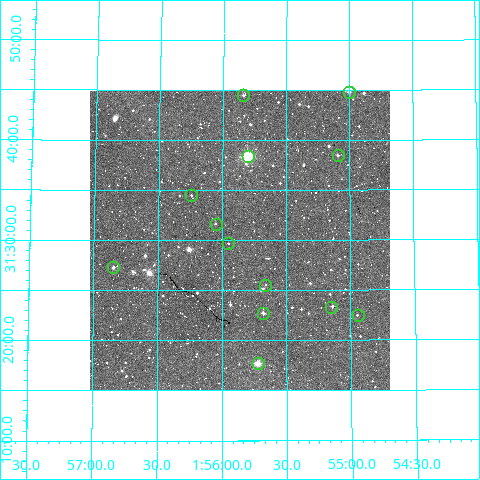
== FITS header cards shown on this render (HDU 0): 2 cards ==
NAXIS1  =                  300
NAXIS2  =                  300

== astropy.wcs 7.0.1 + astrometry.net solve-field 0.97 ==
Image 300 x 300 px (HDU 0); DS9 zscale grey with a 90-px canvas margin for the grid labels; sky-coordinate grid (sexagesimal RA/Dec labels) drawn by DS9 from the SOLVED WCS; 13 Tycho-2 reference stars matched to detected sources circled (green)
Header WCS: RA---TAN/DEC--TAN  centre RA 01:55:52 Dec +31:30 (28.97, +31.50 deg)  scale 6 arcsec/px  FOV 30.0' x 30.0'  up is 0 deg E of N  parity normal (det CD < 0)
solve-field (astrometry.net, Tycho-2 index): VERIFIED the header's WCS against the Tycho-2 star catalogue (13 matches, 0 conflicts) and refined it, rather than solving blind
Solved WCS: RA---TAN-SIP/DEC--TAN-SIP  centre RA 01:55:52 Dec +31:30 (28.97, +31.50 deg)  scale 6 arcsec/px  FOV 30.0' x 30.0'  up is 0 deg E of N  parity normal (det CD < 0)
The solver's refit moves the header's centre by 2.9 arcsec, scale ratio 0.9992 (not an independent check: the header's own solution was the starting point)
Tycho-2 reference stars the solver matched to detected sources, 13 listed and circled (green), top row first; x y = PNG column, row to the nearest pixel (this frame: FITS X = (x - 90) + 1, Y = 300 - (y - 91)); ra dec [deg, ICRS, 3 dp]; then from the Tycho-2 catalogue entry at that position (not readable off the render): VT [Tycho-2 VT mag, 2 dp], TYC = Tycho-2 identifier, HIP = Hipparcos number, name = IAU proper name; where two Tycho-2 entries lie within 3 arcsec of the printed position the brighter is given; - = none
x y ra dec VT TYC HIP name
349 92 28.750 +31.746 11.13 2307-378-1 - -
243 95 28.960 +31.741 11.92 2307-324-1 - -
338 155 28.773 +31.641 11.90 2307-221-1 - -
248 156 28.950 +31.639 8.46 2307-1207-1 - -
191 195 29.060 +31.575 12.62 2307-1051-1 - -
216 224 29.012 +31.527 11.77 2307-1053-1 - -
228 243 28.987 +31.495 12.52 2307-675-1 - -
113 267 29.211 +31.454 12.49 2307-1564-1 - -
265 285 28.915 +31.426 12.43 2307-1129-1 - -
331 307 28.787 +31.389 11.49 2307-733-1 - -
263 313 28.920 +31.378 11.51 2307-1567-1 - -
358 315 28.735 +31.375 11.78 2307-443-1 - -
258 363 28.930 +31.296 9.66 2307-797-1 - -